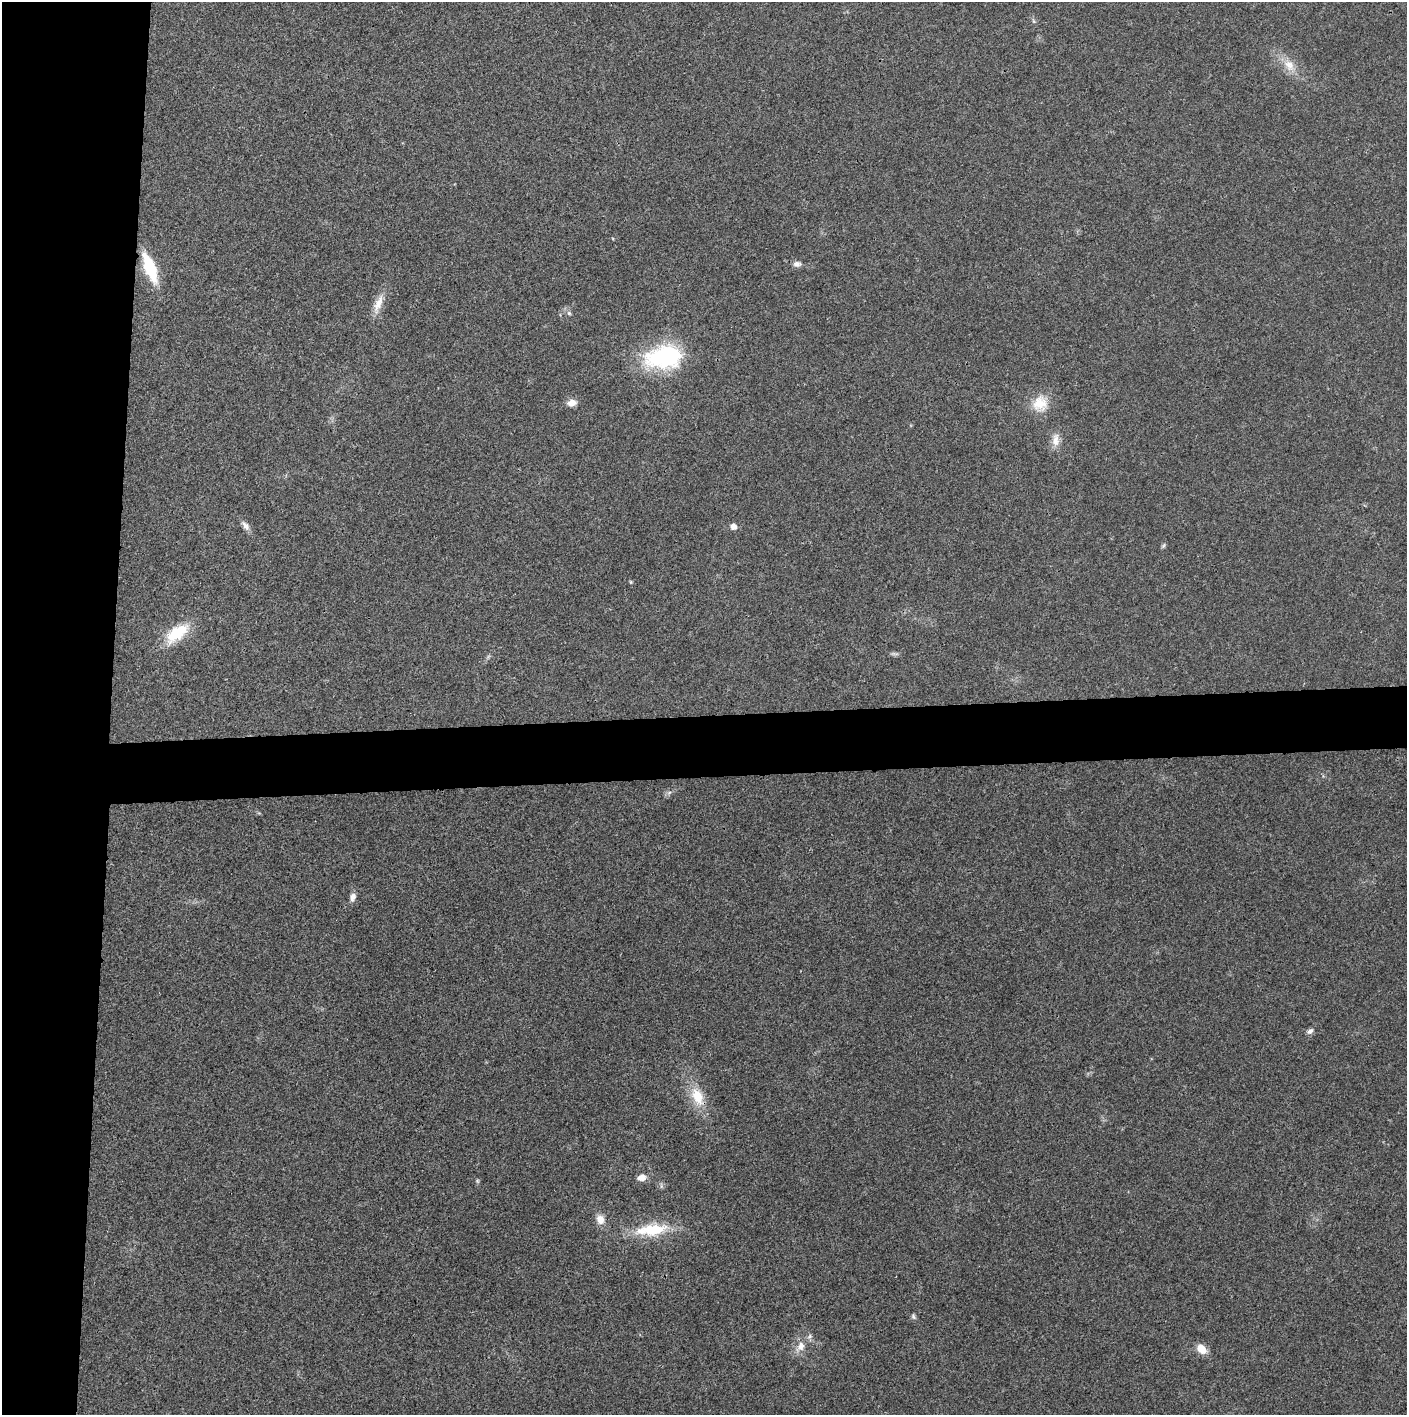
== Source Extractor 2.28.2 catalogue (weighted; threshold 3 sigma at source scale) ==
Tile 4 of 3 x 3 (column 1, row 2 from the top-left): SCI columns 2-1406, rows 1415-2827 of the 4221 x 4243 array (HDU 1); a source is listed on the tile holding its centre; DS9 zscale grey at full resolution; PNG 1409 x 1417 px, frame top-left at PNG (2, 2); no overlay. Shown black and unused: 12% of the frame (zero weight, under 3 of 4 exposures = <1% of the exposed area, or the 3 px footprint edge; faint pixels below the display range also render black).
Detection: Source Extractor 2.28.2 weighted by HDU 2 'WHT'; one run over the whole footprint, this tile lists its part. Background 0.0209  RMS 0.0041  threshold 0.0186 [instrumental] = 3 sigma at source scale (4.5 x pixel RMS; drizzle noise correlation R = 1.50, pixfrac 1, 0.05/0.05 arcsec/px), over >= 5 px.
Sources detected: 27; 1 inside a brighter listed object's ellipse — not listed separately; the other 26 listed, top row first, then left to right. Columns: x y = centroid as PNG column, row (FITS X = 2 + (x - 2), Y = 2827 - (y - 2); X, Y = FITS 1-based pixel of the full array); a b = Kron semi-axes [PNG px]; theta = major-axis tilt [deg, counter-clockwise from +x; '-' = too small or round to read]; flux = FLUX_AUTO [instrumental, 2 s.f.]
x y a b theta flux
1289 65 19 13 -53 6.2
797 264 10 7 5 1.7
150 268 25 9 -69 24
378 304 28 9 70 5.3
569 313 6 6 - 0.81
667 356 15 9 9 150
572 403 10 7 10 3.4
1040 404 22 20 68 9
1055 440 18 10 87 4
245 526 15 7 -53 2.3
733 527 6 5 - 3
1163 546 8 4 59 0.67
631 582 5 4 - 0.42
177 633 28 13 37 17
895 654 12 3 -10 0.89
669 792 7 4 3 0.84
353 897 11 7 71 2.1
1310 1031 9 6 35 1.4
697 1096 27 15 -63 11
642 1178 9 7 13 3.5
477 1181 6 5 - 0.57
600 1219 13 10 -74 3.6
653 1230 42 16 8 18
913 1317 8 5 -53 0.87
800 1346 16 10 60 4.5
1201 1349 12 9 -43 5.1